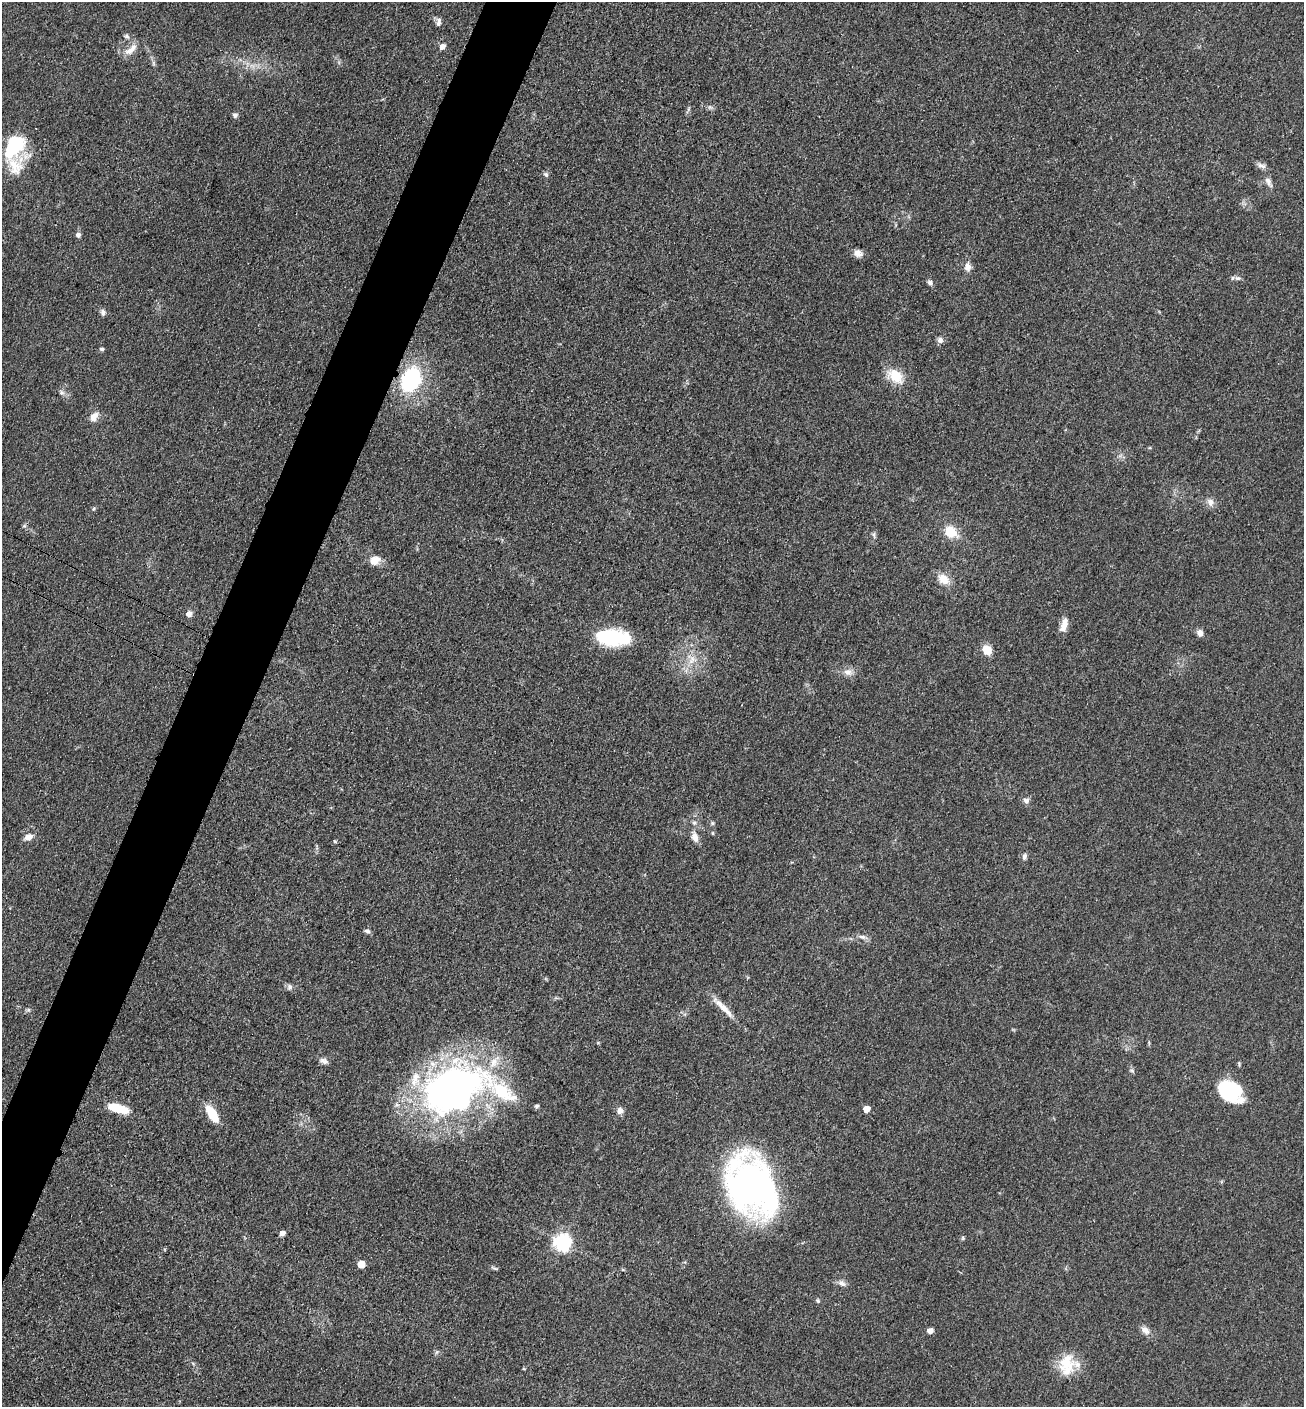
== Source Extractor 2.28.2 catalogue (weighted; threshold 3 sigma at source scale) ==
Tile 7 of 4 x 4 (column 3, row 2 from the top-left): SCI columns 2895-4196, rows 2824-4228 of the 5654 x 5645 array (HDU 1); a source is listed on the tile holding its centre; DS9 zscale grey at full resolution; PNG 1306 x 1409 px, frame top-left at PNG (2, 2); no overlay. Shown black and unused: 5% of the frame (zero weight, under 3 of 4 exposures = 2% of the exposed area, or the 3 px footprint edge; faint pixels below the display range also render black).
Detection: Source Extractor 2.28.2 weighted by HDU 2 'WHT'; one run over the whole footprint, this tile lists its part. Background 0.0669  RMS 0.0062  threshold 0.0278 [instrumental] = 3 sigma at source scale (4.5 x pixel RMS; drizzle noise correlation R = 1.50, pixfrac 1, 0.05/0.05 arcsec/px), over >= 5 px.
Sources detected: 68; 3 inside a brighter listed object's ellipse — not listed separately; the other 65 listed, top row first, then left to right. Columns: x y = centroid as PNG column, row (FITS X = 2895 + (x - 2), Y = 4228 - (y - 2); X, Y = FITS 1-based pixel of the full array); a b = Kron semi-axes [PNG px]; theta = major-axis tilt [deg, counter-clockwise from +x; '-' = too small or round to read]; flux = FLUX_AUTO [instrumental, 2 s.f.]
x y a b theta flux
439 22 11 6 82 2.3
127 36 8 5 -31 1.4
442 46 5 5 - 4.2
129 51 16 9 35 6.1
710 107 7 4 -18 1.3
235 115 6 6 - 1.6
14 145 27 17 56 37
1261 165 14 6 -22 2.5
546 174 7 5 -55 1.4
1268 182 16 7 -62 3.5
78 235 6 5 - 2.2
858 253 11 8 -15 3.7
968 267 11 8 85 3.7
1237 278 8 6 -14 1.8
930 283 7 6 - 1.8
103 312 9 6 -83 1.9
940 340 7 7 - 2.4
102 349 6 4 -2 1.1
895 376 19 13 -48 14
411 380 17 12 65 77
61 392 7 7 - 1.8
94 416 13 8 52 4.6
1210 502 11 9 -68 3.6
94 508 6 4 59 0.84
950 532 12 10 -46 15
874 535 9 5 -76 1.4
375 560 14 10 30 6
943 579 12 9 -37 9.3
189 614 7 7 - 2.9
1064 625 20 7 74 5.5
1200 633 8 7 - 3
613 638 31 15 -4 49
987 650 10 8 -51 8.8
692 660 15 7 66 5.8
848 672 12 10 -18 4.3
1026 800 9 7 -4 2.2
712 823 6 5 - 0.92
28 837 10 7 24 4.3
695 837 14 8 -74 4.6
1024 857 8 6 81 2
367 931 8 5 -22 1.5
862 937 11 6 -11 2.5
289 987 8 7 - 2
723 1007 39 7 -44 8.6
28 1010 6 4 1 1
324 1061 11 7 -26 2.6
1132 1071 6 5 - 1.2
453 1089 81 51 25 270
1230 1091 27 18 -36 38
537 1106 5 5 - 1.3
118 1108 24 8 -15 16
866 1109 5 5 - 8.3
620 1111 8 8 - 3
212 1114 19 9 -57 16
751 1186 52 41 -60 280
282 1233 5 5 - 3.1
963 1238 6 4 89 0.81
562 1242 7 7 - 220
361 1264 5 5 - 13
494 1268 10 4 -24 1
842 1283 11 7 -32 2.8
818 1301 6 5 - 1
1145 1330 12 8 -42 4
930 1331 6 5 - 3.2
1066 1363 26 21 52 17